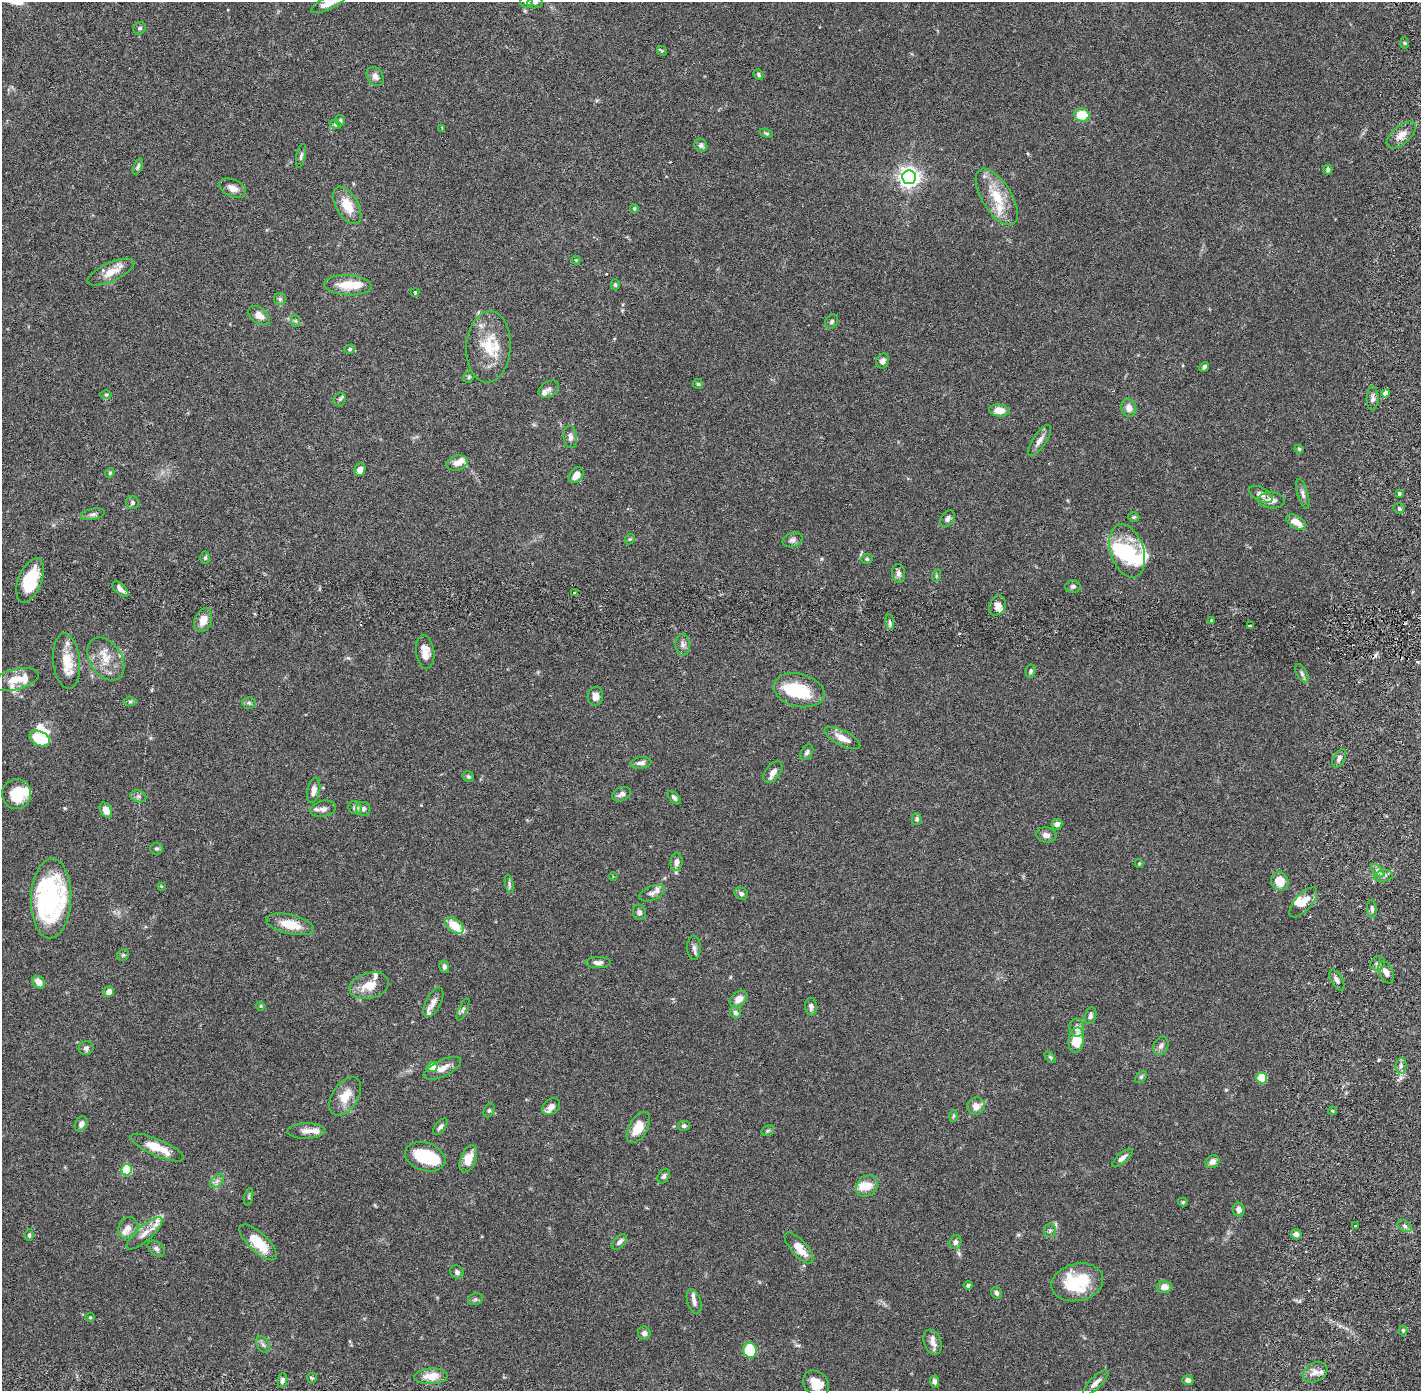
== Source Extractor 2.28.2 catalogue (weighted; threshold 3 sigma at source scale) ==
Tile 11 of 4 x 4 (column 3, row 3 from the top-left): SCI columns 2922-4340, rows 1493-2881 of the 5845 x 5872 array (HDU 1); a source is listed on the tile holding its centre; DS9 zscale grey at full resolution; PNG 1423 x 1393 px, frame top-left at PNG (2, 2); each listed source drawn as its Kron ellipse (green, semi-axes under 4 px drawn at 4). Shown black and unused: <1% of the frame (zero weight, under 2 of 6 exposures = <1% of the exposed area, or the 3 px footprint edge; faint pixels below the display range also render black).
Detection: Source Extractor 2.28.2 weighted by HDU 2 'WHT'; one run over the whole footprint, this tile lists its part. Background 0.0688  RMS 0.0048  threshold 0.0195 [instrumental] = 3 sigma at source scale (4.09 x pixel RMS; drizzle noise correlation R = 1.36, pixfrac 0.8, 0.05/0.05 arcsec/px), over >= 5 px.
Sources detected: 235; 7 inside a brighter object's white glare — neither listed nor drawn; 19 inside a brighter listed object's ellipse — not listed separately; the other 209 listed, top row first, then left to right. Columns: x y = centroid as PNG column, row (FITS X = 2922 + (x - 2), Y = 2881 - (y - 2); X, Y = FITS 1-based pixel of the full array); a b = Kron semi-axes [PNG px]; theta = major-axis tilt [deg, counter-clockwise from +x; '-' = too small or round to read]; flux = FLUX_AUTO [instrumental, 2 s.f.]
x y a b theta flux
526 2 6 6 - 0.67
535 2 8 6 10 0.75
328 3 19 6 25 3.1
140 28 6 5 - 0.58
1404 43 5 3 - 0.35
662 51 5 4 - 0.34
759 75 6 4 -51 0.45
375 77 10 7 -55 1.3
1082 115 7 6 - 6.5
340 121 6 5 - 0.47
335 124 6 3 -19 0.34
442 128 3 2 - 0.26
766 133 7 3 -21 0.34
1401 135 17 9 41 2.5
701 145 7 6 - 0.89
301 156 12 4 78 0.7
138 166 8 4 68 0.55
1328 170 5 4 - 0.54
909 177 7 7 - 160
233 188 14 8 -23 1.9
997 197 32 14 -58 8.7
347 205 20 11 -60 5.5
634 209 4 3 - 0.38
576 260 4 4 - 0.24
111 272 25 9 24 4
348 285 24 10 -3 5.9
615 285 5 4 - 0.38
415 292 4 3 - 0.29
280 299 6 6 - 0.6
259 315 12 7 -36 2.7
296 321 6 4 -70 0.4
832 321 8 6 50 0.61
488 347 35 22 86 9.8
350 349 5 4 - 0.49
883 361 8 6 65 1.1
1204 367 5 3 - 0.56
469 377 6 5 - 0.4
698 384 5 5 - 0.39
549 389 11 7 31 1
1386 393 4 4 - 1.4
106 395 6 4 -1 0.38
1373 398 12 6 88 1.1
340 399 7 6 - 0.56
1129 408 9 7 -74 2
999 410 10 6 -7 3.4
570 437 11 6 -84 1.1
1039 441 18 6 56 1.7
1299 449 4 4 - 0.42
457 463 11 7 16 2.2
360 470 6 5 - 1.8
110 473 5 4 - 0.36
576 475 9 6 49 2
1261 494 13 6 -30 1.6
1303 494 15 5 -74 1.1
1399 494 4 3 - 0.87
1271 500 13 8 -4 1.8
132 503 7 6 - 0.72
1399 508 5 5 - 0.52
93 514 12 5 9 0.99
1133 517 6 5 - 0.35
947 519 9 6 57 0.94
1296 522 11 6 -32 2.9
630 539 6 4 41 0.36
792 540 10 7 15 0.93
1127 551 27 16 -72 16
205 558 6 5 - 0.39
867 559 5 5 - 0.43
898 573 9 6 -83 1.1
936 576 6 4 72 0.39
30 580 23 11 69 11
1073 586 7 6 - 0.74
120 589 10 5 -43 1.5
574 593 3 3 - 0.7
997 605 10 8 65 1.8
203 620 12 8 72 2.9
1211 621 4 3 - 0.32
890 622 8 4 -82 0.58
1250 626 4 3 - 0.31
683 645 11 7 -89 1.1
425 652 17 9 -83 2.7
106 659 23 16 -57 5.3
66 661 28 13 -83 6.1
1031 671 6 5 - 0.59
1302 673 10 5 -59 0.76
16 679 23 10 14 4
799 690 26 16 -14 13
595 696 9 7 79 1.6
130 701 7 4 0 0.41
249 703 7 5 -3 0.63
40 738 11 7 -24 9.8
842 738 19 7 -27 3
807 752 9 5 58 0.72
1339 758 10 5 62 0.94
641 763 10 5 8 1.1
773 772 12 7 51 1.7
468 777 6 5 - 0.49
314 790 13 6 78 1.8
16 794 15 14 - 6.8
622 794 10 6 21 1.2
138 796 8 5 -17 0.75
674 798 8 4 -47 0.64
355 808 7 6 - 1.3
323 809 13 8 12 1.5
363 809 7 7 - 0.91
106 810 8 5 -61 2.6
917 819 6 5 - 0.52
1057 824 6 5 - 1.2
1046 835 10 7 -10 1.2
156 848 6 6 - 0.49
676 862 9 6 85 1.2
1139 863 4 4 - 0.29
1378 871 8 4 -46 0.95
613 876 5 3 - 0.26
1383 876 9 6 10 1
1280 881 9 8 - 4.1
509 884 9 4 -78 0.57
161 886 4 4 - 0.22
652 893 14 7 23 1.4
741 894 7 6 - 0.72
51 898 40 20 88 37
1303 902 18 8 48 3.3
1372 909 9 5 -83 0.73
639 912 8 6 -83 0.86
290 924 24 9 -13 5.5
454 925 10 6 -36 5.8
694 948 12 7 -89 1.1
123 955 6 5 - 0.48
598 962 12 5 1 1.2
1378 963 7 6 - 0.88
444 967 6 5 - 0.68
1386 972 12 7 -67 1.5
1337 980 12 5 -61 1
39 982 7 5 -46 2.4
369 986 20 12 14 4.9
109 992 5 5 - 1.8
738 999 10 7 40 2.3
433 1002 16 7 62 1.7
261 1006 4 4 - 0.27
811 1006 9 6 -89 1.1
463 1009 12 3 66 0.59
735 1013 6 5 - 0.75
1090 1016 9 5 77 0.83
1077 1028 9 7 -86 1.6
1076 1040 12 7 81 6.9
1161 1046 9 7 61 1.1
86 1048 7 7 - 0.78
1050 1057 6 4 -45 0.41
1401 1066 8 5 84 0.9
432 1067 5 5 - 5.7
442 1068 20 8 26 2.5
1141 1077 7 4 45 0.48
1262 1078 5 5 - 8.2
345 1096 21 12 57 4.8
976 1106 9 8 - 2.3
551 1107 10 7 40 1.9
489 1110 7 5 62 0.51
1332 1111 4 3 - 0.41
953 1116 6 4 87 0.39
81 1124 8 6 60 1.1
684 1126 6 5 - 0.74
440 1127 10 5 51 0.96
638 1127 17 9 61 5.1
306 1131 19 7 1 2
768 1131 6 5 - 0.43
157 1148 29 8 -24 6
425 1157 21 14 -18 14
1122 1158 13 5 40 1.2
468 1159 14 8 69 4.2
1213 1162 7 6 - 1.5
127 1170 5 5 - 17
664 1176 8 5 57 0.69
217 1181 8 5 45 0.85
867 1186 12 10 43 3.4
249 1197 9 3 77 0.43
1183 1202 5 4 - 0.4
1239 1209 7 6 - 1.2
1355 1226 3 2 - 0.26
1405 1226 8 5 -28 0.8
128 1228 11 9 65 2
1050 1230 7 6 - 0.64
145 1233 23 7 41 2.9
1296 1234 5 5 - 1.2
29 1235 6 4 82 0.58
258 1242 24 9 -43 7.7
619 1242 9 5 43 1.1
955 1242 7 6 - 0.82
799 1248 19 7 -48 4.3
156 1249 10 6 -40 0.92
457 1272 7 6 - 0.74
1077 1282 26 18 13 15
968 1285 4 4 - 0.54
1164 1287 7 6 - 2.1
996 1293 6 5 - 0.77
475 1299 8 6 21 0.66
694 1301 13 6 -73 1.4
90 1317 5 4 - 0.29
1403 1330 5 4 - 0.4
644 1333 7 6 - 0.89
933 1342 13 8 -70 1.8
263 1345 9 5 -62 0.79
750 1350 7 7 - 13
1315 1372 13 9 29 2.1
431 1376 16 8 2 3.6
312 1378 5 5 - 0.42
282 1380 7 5 82 0.84
1188 1380 5 5 - 1.1
935 1382 6 4 -87 0.82
1096 1383 17 5 45 1.6
816 1384 14 11 -42 5.7
Isophote crosses this tile's border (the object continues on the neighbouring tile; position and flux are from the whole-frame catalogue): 3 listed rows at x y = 526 2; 535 2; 328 3